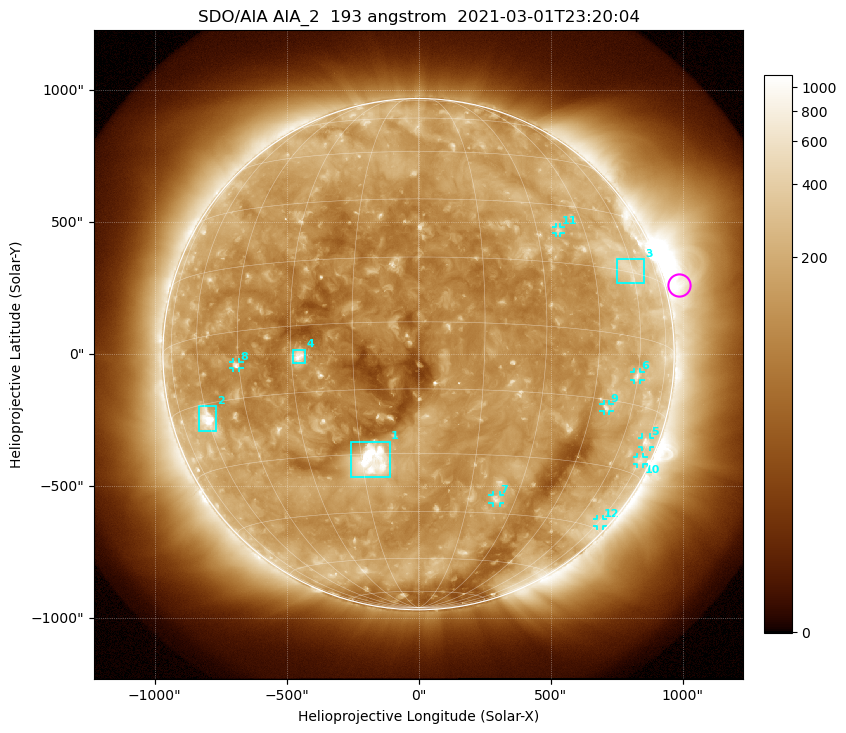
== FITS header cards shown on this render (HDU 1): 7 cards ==
TELESCOP= 'SDO/AIA '           / For AIA: SDO/AIA
INSTRUME= 'AIA_2   '           / For AIA: AIA_ATA1, AIA_ATA2, AIA_ATA3 or AIA_AT
WAVELNTH=                  193 / [angstrom] Wavelength
WAVEUNIT= 'angstrom'           / Wavelength unit: angstrom
DATE-OBS= '2021-03-01T23:20:04.846' / [ISO] Date when observation started; ISO 8
CTYPE1  = 'HPLN-TAN'           / CTYPE1: HPLN
CTYPE2  = 'HPLT-TAN'           / CTYPE2: HPLT

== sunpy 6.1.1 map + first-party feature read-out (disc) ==
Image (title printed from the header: SDO/AIA AIA_2  193 angstrom  2021-03-01T23:20:04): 1024 x 1024 px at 2.4 arcsec/px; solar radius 968 arcsec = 404 px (full disc in frame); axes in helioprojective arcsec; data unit not stated in the header (colour bar unlabelled)
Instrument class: DISC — disc imager (sunpy class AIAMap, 193 A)
Bright regions (active regions / flare kernels): reference = the median radial profile (limb darkening/brightening removed); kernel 9 px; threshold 5 sigma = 227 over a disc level ~121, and >= 1.15x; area >= 12 px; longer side >= 10 px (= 24 arcsec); searched inside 0.97 R_sun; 12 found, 12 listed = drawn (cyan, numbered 1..; 8 of them under ~33 arcsec drawn as corner ticks so the feature stays visible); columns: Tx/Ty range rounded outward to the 5 arcsec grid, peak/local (2 s.f.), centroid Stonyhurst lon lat
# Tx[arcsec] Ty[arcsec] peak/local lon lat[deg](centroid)
1 -255..-105 -465..-330 16 -12 -32
2 -830..-765 -295..-195 9.4 -60 -18
3 750..855 265..360 2.7 +59 +16
4 -475..-430 -35..20 8.4 -28 -7
5 845..875 -350..-315 3.2 +74 -22
6 815..840 -100..-65 3.7 +60 -9
7 280..310 -565..-535 4.5 +24 -41
8 -705..-680 -55..-30 4.8 -46 -8
9 700..725 -215..-190 3.5 +50 -17
10 825..855 -415..-390 2.3 +76 -27
11 520..540 455..485 3.4 +36 +23
12 675..700 -650..-625 2.1 +76 -43
Off-limb structures (1.02-1.3 R_sun): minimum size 162 px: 8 found; the strongest spans PA ~235..320 deg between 1.02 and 1.3 R_sun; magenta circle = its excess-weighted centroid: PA ~285 deg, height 1.05 R_sun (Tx ~990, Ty ~260 arcsec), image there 3.4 x the reference